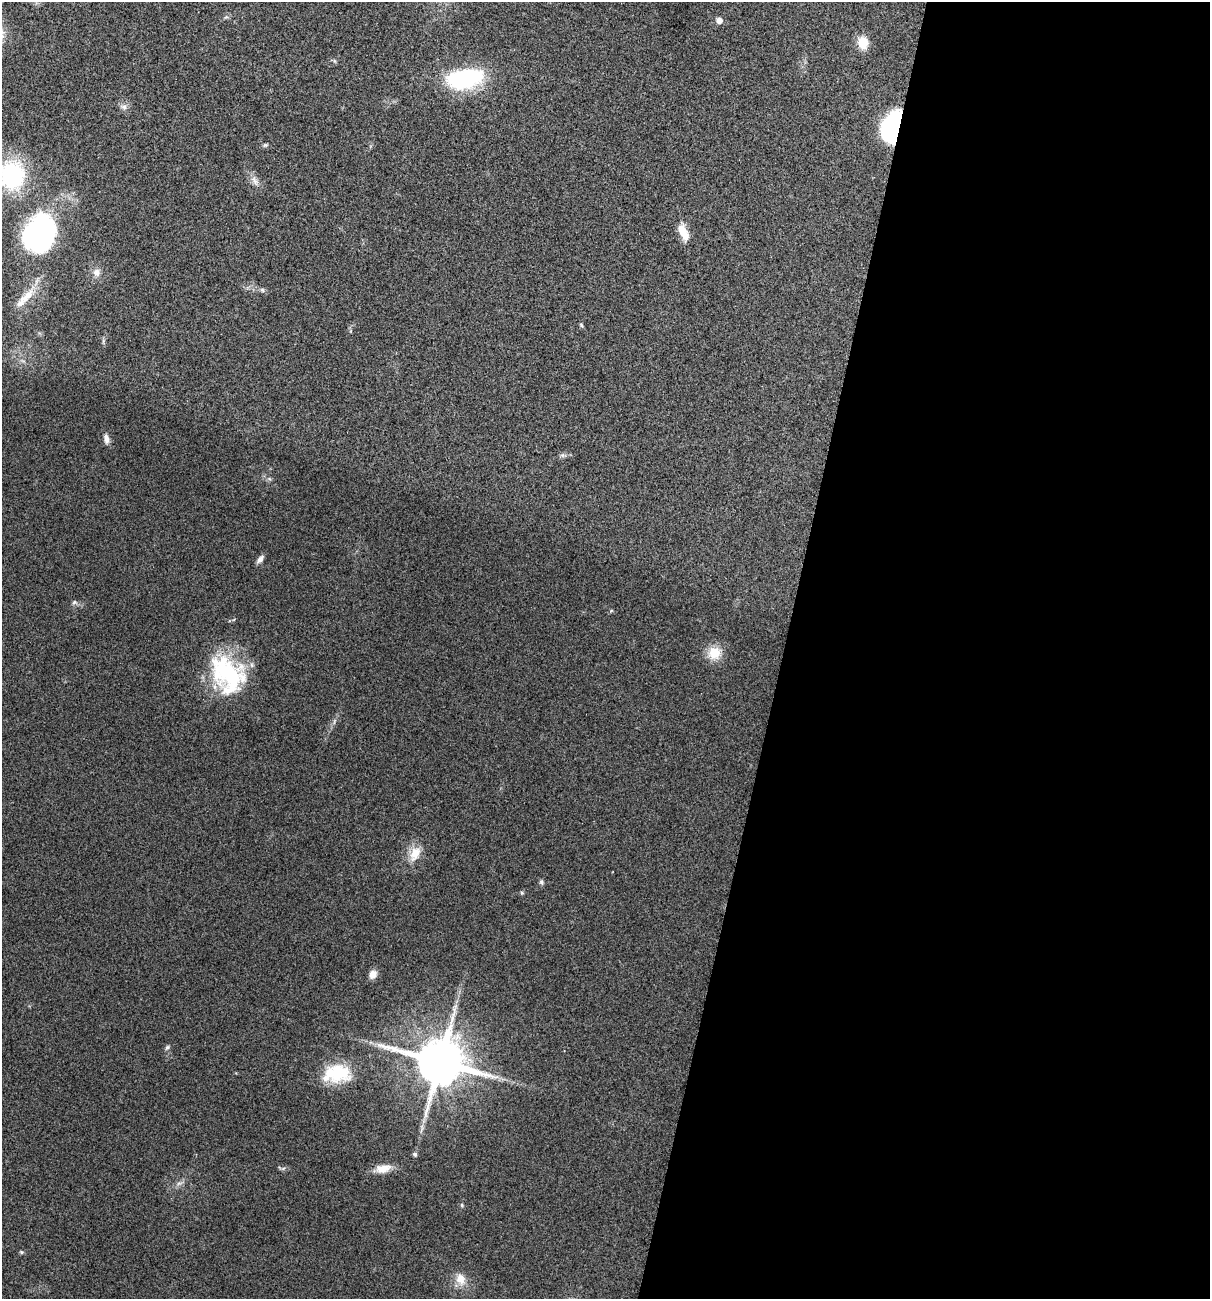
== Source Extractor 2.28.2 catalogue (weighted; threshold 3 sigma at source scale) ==
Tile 12 of 4 x 4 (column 4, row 3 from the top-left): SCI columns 3760-4967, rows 1310-2606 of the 5229 x 5204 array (HDU 1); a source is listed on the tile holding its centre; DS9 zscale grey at full resolution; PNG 1212 x 1301 px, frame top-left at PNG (2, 2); no overlay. Shown black and unused: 35% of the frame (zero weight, under 3 of 5 exposures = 1% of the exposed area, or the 3 px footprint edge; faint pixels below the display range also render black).
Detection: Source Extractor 2.28.2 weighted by HDU 2 'WHT'; one run over the whole footprint, this tile lists its part. Background 0.0808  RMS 0.0079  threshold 0.0358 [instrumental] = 3 sigma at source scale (4.5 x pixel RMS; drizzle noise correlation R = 1.50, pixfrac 1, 0.05/0.05 arcsec/px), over >= 5 px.
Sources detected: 37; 1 inside a brighter listed object's ellipse — not listed separately; the other 36 listed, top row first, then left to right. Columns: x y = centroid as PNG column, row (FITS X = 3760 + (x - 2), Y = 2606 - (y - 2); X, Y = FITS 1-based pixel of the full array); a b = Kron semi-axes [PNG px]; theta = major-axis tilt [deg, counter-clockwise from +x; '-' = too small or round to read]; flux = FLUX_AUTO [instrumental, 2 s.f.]
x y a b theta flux
719 20 5 5 - 6.6
863 43 14 10 -83 14
335 61 6 4 -70 1.1
464 78 43 21 10 79
124 107 8 8 - 3.2
892 127 25 14 72 110
265 145 6 5 - 1.3
12 175 26 23 -85 84
255 181 15 6 -59 4.6
683 232 22 10 -66 12
39 234 35 29 56 170
96 272 10 9 - 5
262 290 7 5 -46 1.6
26 297 32 9 43 14
581 325 6 4 -48 1
103 341 7 4 72 1.4
106 439 12 6 -79 4.3
562 455 7 6 - 1.8
260 559 11 6 51 3.4
74 602 8 6 25 1.9
611 611 6 3 20 0.92
714 653 14 13 - 17
227 674 48 35 -56 83
415 854 21 12 65 13
541 882 7 5 -68 1.7
522 893 5 5 - 1.1
373 974 9 8 - 6.6
167 1047 7 5 23 1.5
440 1062 14 13 - 4100
337 1072 32 22 -5 37
415 1154 5 5 - 1.9
383 1169 21 11 10 9.7
179 1183 7 4 19 1.9
462 1205 5 4 - 1
21 1252 6 4 -45 1
460 1279 17 13 -71 9.2
Overlapping masked pixels (flux is a lower limit): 1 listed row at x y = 892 127
Isophote crosses this tile's border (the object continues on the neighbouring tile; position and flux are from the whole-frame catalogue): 2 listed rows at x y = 464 78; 12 175